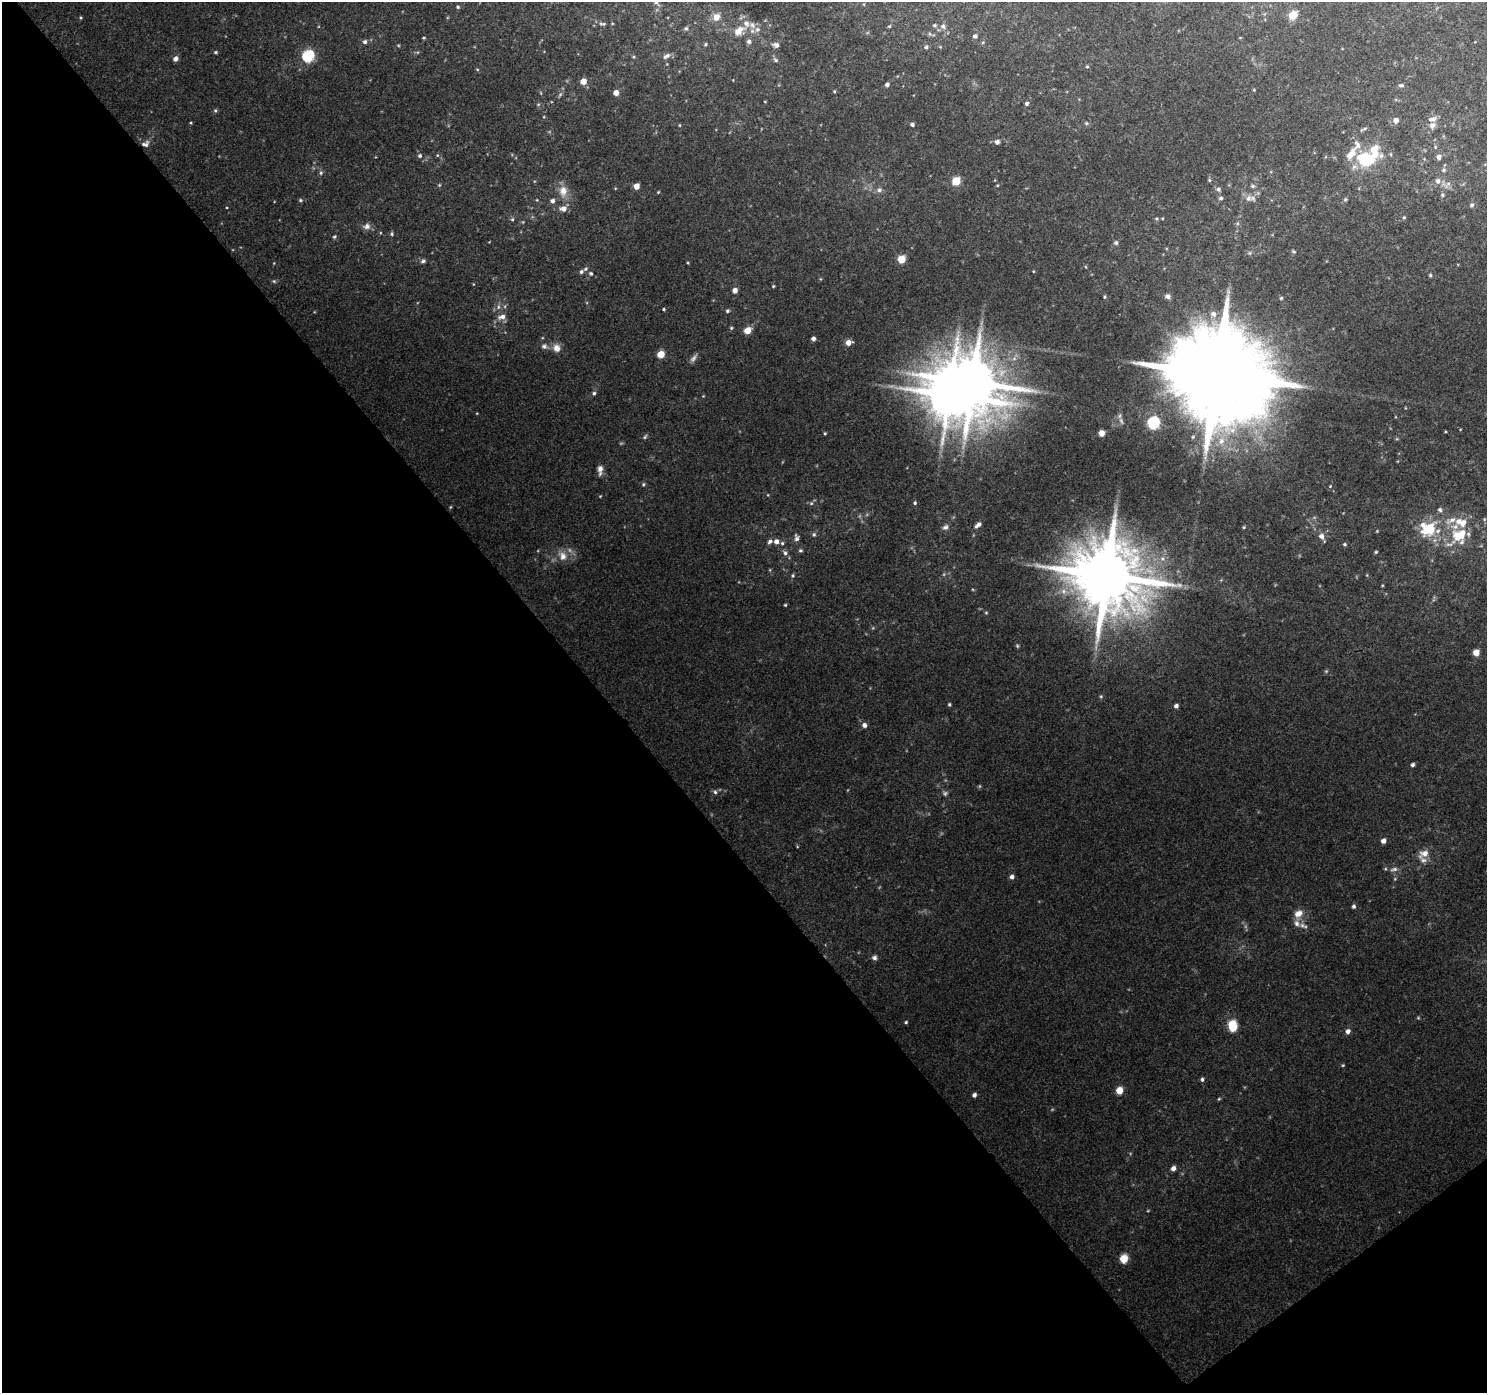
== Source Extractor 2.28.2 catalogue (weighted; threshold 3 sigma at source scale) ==
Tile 14 of 4 x 4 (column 2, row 4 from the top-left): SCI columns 1534-3018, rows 175-1565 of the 6040 x 5978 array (HDU 1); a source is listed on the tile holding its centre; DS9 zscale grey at full resolution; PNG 1489 x 1395 px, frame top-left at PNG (2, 2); no overlay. Shown black and unused: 42% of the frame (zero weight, under 3 of 4 exposures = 5% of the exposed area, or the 3 px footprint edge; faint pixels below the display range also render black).
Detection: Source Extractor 2.28.2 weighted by HDU 2 'WHT'; one run over the whole footprint, this tile lists its part. Background 0.0445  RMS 0.0038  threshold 0.0172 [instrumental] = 3 sigma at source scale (4.5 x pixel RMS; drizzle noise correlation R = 1.50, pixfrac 1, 0.0396/0.0396 arcsec/px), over >= 5 px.
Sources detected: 194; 7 too faint to see at this stretch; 1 inside a brighter object's white glare — not listed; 15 inside a brighter listed object's ellipse — not listed separately; the other 171 listed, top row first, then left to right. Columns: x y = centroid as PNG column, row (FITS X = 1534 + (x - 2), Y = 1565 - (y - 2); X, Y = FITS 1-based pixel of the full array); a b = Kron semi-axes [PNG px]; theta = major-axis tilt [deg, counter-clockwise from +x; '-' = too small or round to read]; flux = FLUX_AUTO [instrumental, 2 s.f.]
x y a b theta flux
656 2 6 4 15 0.7
458 7 5 4 - 0.58
1293 15 5 5 - 13
716 17 8 7 - 3.6
602 24 11 4 -9 1
935 25 6 5 - 0.58
889 26 4 4 - 0.41
943 26 7 6 - 1.3
686 28 6 6 - 0.84
758 29 7 7 - 1.5
739 31 16 9 41 4.4
975 36 5 5 - 0.99
424 38 4 3 - 0.36
749 41 6 5 - 1.1
365 42 6 5 - 0.99
706 44 5 4 - 0.47
776 45 9 6 -9 1.3
926 47 5 4 - 0.65
216 52 5 3 - 0.58
308 56 6 6 - 45
667 56 11 6 31 1.5
634 57 5 3 - 0.42
175 59 5 5 - 1.9
776 60 7 5 -34 0.84
1087 67 5 3 - 0.39
477 69 5 3 - 0.34
583 81 5 5 - 4.3
887 84 5 4 - 1.3
1401 85 7 4 -2 0.72
1254 90 5 3 - 0.3
834 91 4 4 - 0.38
616 93 4 4 - 3
560 94 6 5 - 0.71
1027 103 4 4 - 0.83
215 110 6 4 -89 0.64
1396 120 6 5 - 2
191 123 4 3 - 0.34
1086 123 6 4 -45 0.55
912 124 4 4 - 0.99
679 125 5 3 - 0.32
1432 125 7 7 - 1.8
1364 129 11 3 19 0.78
997 142 6 6 - 1.3
145 144 11 8 20 1.9
1357 144 15 10 -88 3.1
1391 154 5 3 - 0.4
437 155 5 4 - 0.48
420 156 6 6 - 0.86
1439 157 6 5 - 1.6
1366 159 17 13 -21 18
1444 170 6 5 - 0.82
321 173 6 5 - 0.72
1209 180 5 4 - 0.51
956 181 5 5 - 13
1438 181 7 7 - 1.9
1448 183 7 4 2 1
439 185 5 4 - 0.44
636 186 5 4 - 3.6
1252 186 6 5 - 0.74
1218 189 6 5 - 0.96
879 190 7 6 - 1.2
563 191 16 12 90 4.5
658 192 4 3 - 0.35
1258 193 5 5 - 0.64
1442 195 5 5 - 0.66
1221 198 5 5 - 0.87
1248 198 9 9 - 2.3
1345 199 6 4 69 0.57
300 200 6 5 - 0.58
552 201 5 5 - 1.4
1472 205 7 5 70 0.96
563 209 8 6 4 2.5
1404 217 4 4 - 0.5
1156 218 5 3 - 0.42
512 219 6 5 - 0.6
367 226 9 8 - 1.8
392 234 5 4 - 0.61
334 237 5 5 - 0.62
1116 243 6 6 - 0.8
1294 252 5 4 - 0.48
1249 253 6 4 90 0.55
901 259 5 5 - 11
423 261 7 5 28 0.83
688 263 4 3 - 0.35
581 272 6 5 - 0.87
591 273 6 6 - 0.9
1430 275 5 4 - 0.49
274 281 5 4 - 0.5
773 286 4 3 - 0.4
735 290 5 4 - 2.3
1168 296 6 5 - 1.4
1105 297 4 3 - 0.46
1281 298 5 4 - 0.42
498 307 6 5 - 1
664 309 3 3 - 0.47
727 311 5 4 - 0.63
1213 314 8 8 - 2.3
502 317 11 7 15 2.3
731 328 5 4 - 0.5
747 330 5 5 - 6.4
813 339 4 4 - 1.4
848 342 6 5 - 2.8
544 346 8 8 - 1.4
556 348 10 9 - 3
661 354 5 5 - 8.9
1217 375 27 24 23 10000
973 383 17 13 -55 2500
594 393 5 5 - 0.82
703 396 4 4 - 0.29
1121 421 10 5 -65 1.3
1153 422 6 6 - 53
825 433 4 3 - 0.42
1102 433 5 5 - 2.8
645 437 7 4 54 0.66
1221 441 13 10 71 4.7
600 470 12 6 88 2.1
643 484 5 4 - 0.56
1330 486 3 3 - 0.29
600 496 4 4 - 0.32
811 503 6 5 - 0.72
915 503 5 4 - 0.6
1440 510 6 6 - 0.98
1451 520 20 8 24 4.4
978 525 9 5 37 1.6
945 527 8 7 - 1.4
1244 527 4 4 - 0.42
1428 528 22 19 17 16
814 534 7 5 76 0.78
1459 535 20 13 30 12
1321 536 7 6 - 2
796 538 10 6 -78 1.5
770 541 7 5 44 1.1
776 541 6 6 - 2
782 543 5 5 - 0.64
1344 544 5 4 - 0.54
800 550 6 5 - 0.66
1376 552 4 3 - 0.46
785 553 7 6 - 1.2
563 556 14 10 -68 3.7
793 576 6 4 89 0.61
1107 576 19 18 - 4100
785 605 4 3 - 0.4
986 613 4 4 - 0.41
1476 653 5 5 - 4.9
1326 671 4 4 - 0.47
1101 696 5 4 - 0.44
949 704 4 3 - 0.53
1176 706 4 4 - 1.2
864 725 5 5 - 1.6
1413 765 4 4 - 0.91
715 792 5 5 - 0.83
945 793 7 7 - 0.94
1383 841 5 4 - 2
1424 854 16 10 33 3.7
1394 869 11 5 11 1.3
1012 877 5 5 - 1.3
1395 879 5 3 - 0.43
1354 906 5 4 - 0.89
1298 914 13 10 51 3.5
874 957 6 6 - 1.2
1418 1018 5 3 - 0.39
906 1022 4 4 - 0.48
1233 1026 8 5 -79 19
1348 1031 5 5 - 1.8
1343 1065 4 3 - 0.37
1202 1079 5 4 - 0.81
1119 1090 5 5 - 7.2
974 1095 5 4 - 1.3
1219 1099 5 4 - 0.43
1173 1168 5 5 - 1.6
1124 1259 5 5 - 12
Overlapping masked pixels (flux is a lower limit): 1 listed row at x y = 1107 576
Isophote crosses this tile's border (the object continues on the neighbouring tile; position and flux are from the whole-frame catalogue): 1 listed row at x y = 656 2